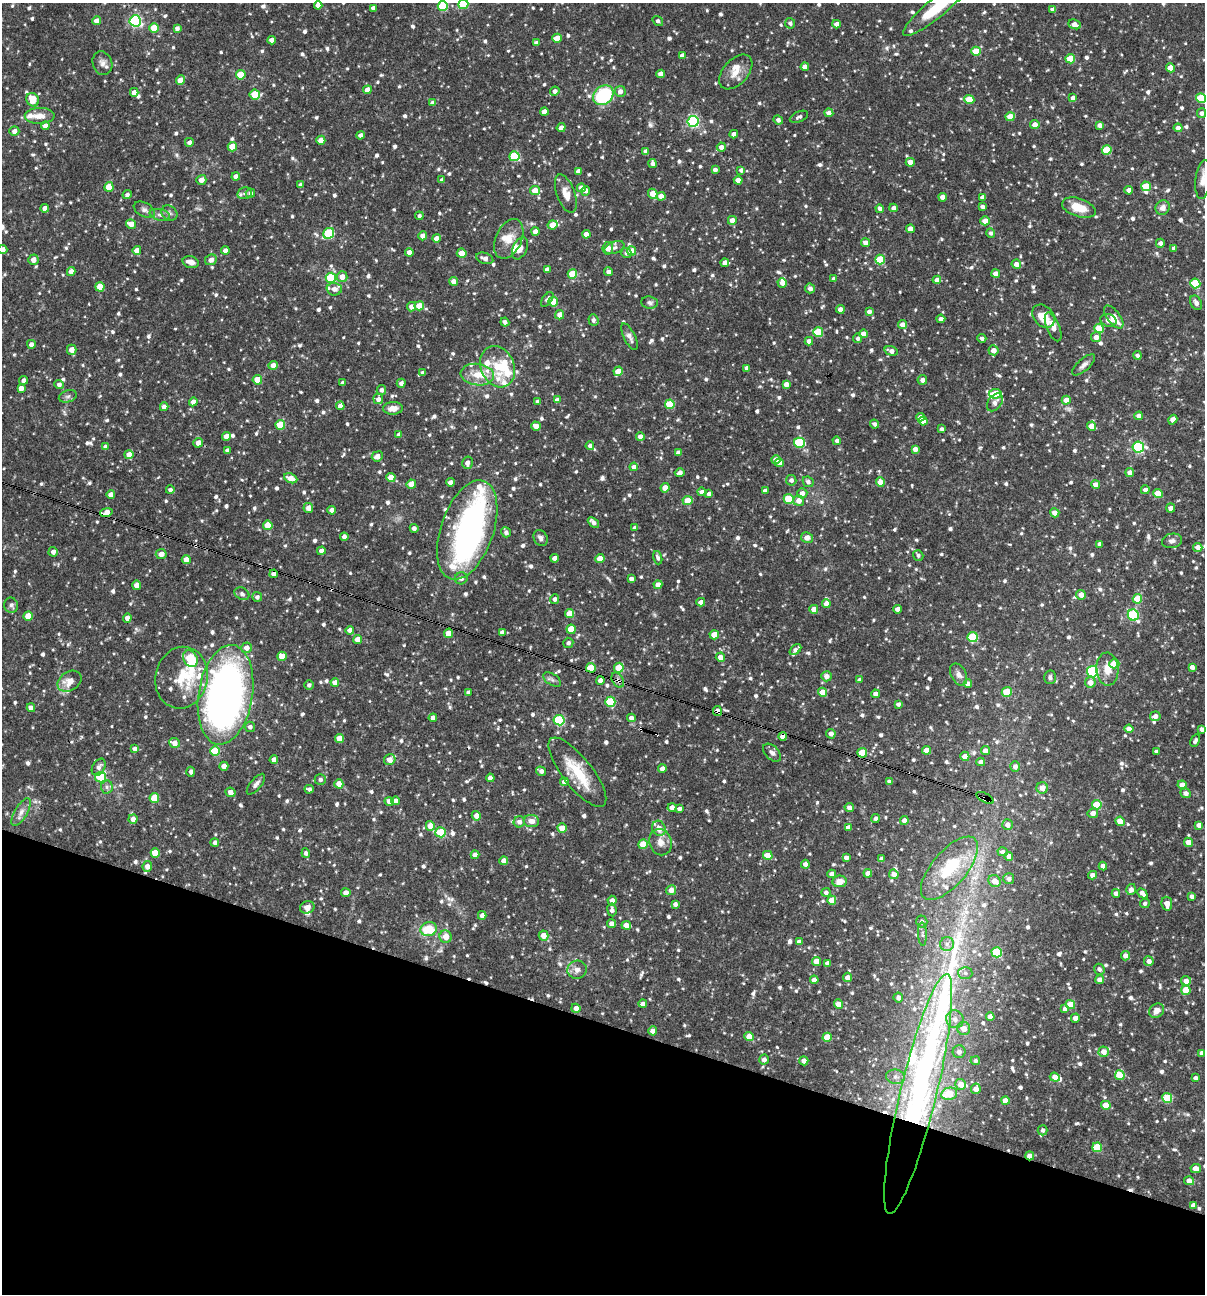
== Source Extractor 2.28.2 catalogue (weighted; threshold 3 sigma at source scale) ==
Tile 15 of 4 x 4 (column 3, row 4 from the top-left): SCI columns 2657-3859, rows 1-1292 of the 5187 x 5169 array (HDU 1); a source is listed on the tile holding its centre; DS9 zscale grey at full resolution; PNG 1207 x 1296 px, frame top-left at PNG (2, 3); each listed source drawn as its Kron ellipse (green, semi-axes under 4 px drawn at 4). Shown black and unused: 21% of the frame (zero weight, under 3 of 4 exposures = <1% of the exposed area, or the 3 px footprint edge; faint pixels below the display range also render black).
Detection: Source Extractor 2.28.2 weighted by HDU 2 'WHT'; one run over the whole footprint, this tile lists its part. Background 0.0982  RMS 0.004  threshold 0.018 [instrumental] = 3 sigma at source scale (4.5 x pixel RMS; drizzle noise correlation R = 1.50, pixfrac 1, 0.05/0.05 arcsec/px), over >= 5 px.
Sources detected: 1111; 1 inside a brighter object's white glare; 10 cosmic-ray / hot-pixel residue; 1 long thin detection or spike segment (spike, bleed or trail) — neither listed nor drawn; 32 inside a brighter listed object's ellipse — not listed separately; of the other 1067, all 500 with FLUX_AUTO >= 1.12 (the completeness limit of this list) listed and drawn (567 fainter detections not listed), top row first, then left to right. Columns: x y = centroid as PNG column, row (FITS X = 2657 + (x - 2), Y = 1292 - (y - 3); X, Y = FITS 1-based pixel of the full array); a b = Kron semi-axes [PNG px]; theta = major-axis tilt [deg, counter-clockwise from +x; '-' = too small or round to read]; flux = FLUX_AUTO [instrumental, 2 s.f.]
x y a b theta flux
463 4 5 5 - 16
318 5 4 4 - 2.4
443 6 5 5 - 22
937 7 43 9 40 19
373 8 4 4 - 1.7
1053 10 4 4 - 2.5
97 21 4 4 - 3.2
135 21 6 5 - 58
658 21 5 4 - 1.3
790 23 5 5 - 1.1
836 24 4 4 - 2.4
1075 24 6 4 -22 2.8
154 28 5 4 - 10
177 28 4 4 - 1.4
557 38 4 4 - 5.3
272 40 4 4 - 2.8
536 43 4 3 - 1.4
976 51 4 4 - 10
682 55 4 4 - 1.9
1070 59 5 4 - 11
102 63 12 9 -71 2.3
805 67 4 4 - 3.3
1170 68 4 4 - 6
736 72 20 12 48 5.4
661 74 4 4 - 2.6
241 75 5 4 - 11
180 80 5 4 - 4.7
367 90 4 4 - 3.5
555 91 4 4 - 1.7
620 91 5 5 - 2
134 92 4 4 - 2.5
255 94 5 5 - 14
603 95 11 9 42 28
1073 98 4 4 - 2.3
1201 98 5 5 - 15
969 99 5 4 - 8.9
33 100 7 6 - 6.3
433 103 4 4 - 2.4
544 112 4 4 - 3.3
829 113 4 4 - 2
1201 113 5 4 - 1.4
40 116 15 8 1 3.6
799 117 10 5 24 1.2
1010 117 4 4 - 7.6
778 120 5 4 - 1.5
693 121 5 5 - 54
1035 125 4 4 - 2.7
1100 125 4 4 - 2.2
45 126 4 4 - 2.2
561 128 5 4 - 2
1178 128 4 4 - 2.6
14 131 5 5 - 2.1
734 134 4 4 - 2.7
360 135 4 4 - 1.7
321 140 4 4 - 3.9
189 142 4 4 - 1.4
232 147 4 4 - 7.1
721 147 4 4 - 2
1107 150 5 4 - 14
646 152 4 4 - 1.8
514 156 5 5 - 22
910 162 4 4 - 3.8
652 164 4 4 - 1.7
715 170 4 4 - 1.7
741 170 4 4 - 1.3
579 171 4 4 - 2.7
236 176 4 4 - 2.2
201 180 5 4 - 2.7
442 180 4 4 - 1.3
738 180 4 4 - 3.7
1203 180 19 7 84 3.6
301 185 4 4 - 1.8
1146 186 5 4 - 9
109 187 5 4 - 8.6
581 188 4 4 - 3
1129 190 4 4 - 2.7
535 191 5 4 - 6.4
586 191 5 4 - 1.8
245 193 7 5 15 1.4
250 193 5 4 - 1.7
566 194 20 9 -70 3.9
653 194 5 4 - 5.5
127 195 4 4 - 1.3
661 196 4 4 - 3.3
943 197 4 4 - 3.2
983 197 4 4 - 2.7
982 207 4 3 - 1.4
45 208 4 4 - 2.5
894 208 4 4 - 2
1079 208 17 9 -19 7.6
1163 208 7 7 - 2.3
880 209 4 4 - 1.3
144 210 11 7 -29 1.5
169 213 8 7 - 1.3
160 215 10 5 -14 1.4
419 216 4 4 - 1.2
732 220 4 4 - 3.4
985 221 4 4 - 4.3
131 224 5 4 - 3.7
553 225 5 4 - 6.8
910 229 4 4 - 4
535 231 4 4 - 2.6
329 233 6 5 - 27
991 233 5 4 - 1.2
586 234 4 4 - 3
423 236 4 4 - 2.8
436 238 4 4 - 2.7
509 239 21 13 66 5.6
866 243 4 4 - 2.5
1160 243 4 4 - 1.7
520 248 12 7 65 2.3
608 248 6 5 - 3
614 248 10 6 20 1.3
1174 248 4 4 - 1.6
3 249 4 4 - 2.5
137 250 4 4 - 3
225 251 4 4 - 2.5
632 251 4 4 - 6.1
409 252 4 4 - 2.5
462 253 5 4 - 6.3
626 253 5 5 - 1.2
485 258 9 5 -18 2.3
880 259 5 5 - 15
33 260 5 5 - 2.5
211 260 6 5 - 2.5
191 262 8 5 -15 2.9
725 263 4 4 - 2.5
1016 264 5 4 - 2.7
547 270 4 4 - 3.1
71 272 4 4 - 2.7
608 272 4 4 - 1.4
996 273 4 4 - 2.7
572 274 5 4 - 11
342 277 5 5 - 3
331 278 5 5 - 25
834 278 4 4 - 1.4
937 280 4 4 - 2.4
454 281 4 4 - 2.6
782 283 5 4 - 2.2
1195 283 5 5 - 15
100 287 4 4 - 5.6
810 288 5 5 - 1.6
334 289 7 6 - 2.3
547 299 8 4 54 1.3
553 301 5 4 - 8
650 302 8 6 -7 1.2
1196 303 8 5 -63 1.4
419 306 5 4 - 7.2
412 307 5 4 - 2.9
840 309 4 4 - 2.4
869 312 4 4 - 1.7
560 315 5 4 - 2.9
1043 316 13 9 -48 7.7
1114 317 14 6 -53 5.2
941 319 4 4 - 1.8
593 320 6 5 - 1.2
1108 320 8 6 -20 1.8
505 322 4 4 - 1.4
902 325 4 4 - 3
1053 327 15 6 -67 3.1
1099 328 5 4 - 13
818 332 5 5 - 15
863 334 4 4 - 2.9
629 337 14 5 -63 1.9
1096 337 5 5 - 2.4
858 338 5 4 - 1.3
982 338 4 4 - 1.1
809 341 4 4 - 1.7
31 344 4 4 - 1.5
72 350 5 4 - 3.2
994 350 5 5 - 3.1
891 351 7 4 -17 2.3
1137 355 4 4 - 1.2
273 365 5 4 - 2.9
1084 365 14 6 41 1.8
497 367 21 16 -65 11
747 368 4 4 - 2
618 371 5 4 - 6.1
422 373 4 4 - 1.1
477 375 16 10 -7 6.4
23 380 4 4 - 1.5
257 380 4 4 - 7.7
922 380 5 4 - 1.5
343 383 4 4 - 1.8
401 383 4 4 - 1.6
59 384 5 4 - 1.8
786 384 4 4 - 2.6
21 388 4 4 - 2.8
381 390 5 4 - 1.5
995 394 6 5 - 7.9
68 396 9 6 18 1.2
378 399 5 5 - 1.8
557 400 4 4 - 2.4
1066 400 4 4 - 4.1
193 402 4 4 - 2.2
538 402 4 4 - 1.6
995 402 10 6 53 2.1
670 404 5 5 - 14
340 406 4 4 - 3
164 407 4 4 - 2.7
393 408 10 6 2 3.2
1139 416 4 4 - 2.5
920 417 4 4 - 2.7
1173 420 5 4 - 2.7
923 421 4 4 - 2.7
874 424 4 4 - 1.1
280 425 5 5 - 12
536 426 5 4 - 3.3
1091 426 4 4 - 4.5
942 429 4 3 - 1.2
399 435 4 4 - 2.5
226 436 4 4 - 3.3
640 437 4 4 - 2.9
837 441 4 4 - 1.7
198 443 5 4 - 3.1
799 443 5 5 - 26
590 446 4 4 - 1.3
106 447 4 4 - 1.9
1138 447 6 5 - 49
915 449 4 4 - 2.4
227 450 4 4 - 1.3
678 453 4 4 - 1.9
129 454 4 4 - 3.2
377 456 5 5 - 2.8
776 460 4 4 - 2.7
467 463 6 5 - 1.8
779 463 4 4 - 2.6
634 467 4 4 - 2.3
1130 472 4 4 - 2.6
680 473 5 4 - 2
391 477 4 4 - 6.4
291 478 7 4 -24 3.6
791 480 5 5 - 1.6
450 482 4 4 - 2
808 482 6 5 - 1.4
880 482 5 4 - 4.2
411 484 4 4 - 5.8
1096 484 4 4 - 2.7
665 488 4 4 - 4.1
170 490 4 4 - 1.2
1145 490 4 4 - 1.7
765 491 4 4 - 1.5
702 492 4 4 - 1.9
802 493 5 5 - 2.5
1158 493 5 4 - 7.5
709 494 4 4 - 1.8
111 495 4 4 - 2.8
789 499 5 5 - 16
687 501 5 4 - 6.5
799 501 5 5 - 3
308 508 5 5 - 2.5
1170 508 4 4 - 1.6
332 510 4 4 - 2.7
106 512 6 4 12 3.7
1055 513 5 4 - 2.5
593 522 6 4 -40 1.8
268 525 5 4 - 7.3
414 528 4 4 - 1.5
635 528 4 4 - 1.3
467 530 52 26 71 110
506 532 5 4 - 1.1
344 537 4 4 - 2.1
541 538 8 6 -59 1.6
807 538 6 5 - 3.2
1172 541 10 7 10 1.7
1100 544 4 4 - 1.6
1198 547 4 4 - 2.7
321 551 4 4 - 2.5
53 552 5 4 - 1.8
161 554 5 5 - 3.3
918 555 5 5 - 1.1
555 558 4 4 - 2.5
658 558 7 4 -73 1.1
186 559 4 4 - 2.7
600 559 4 4 - 5.1
274 574 4 4 - 2.2
461 578 6 6 - 1.3
631 579 4 4 - 1.5
137 585 5 4 - 3.6
658 585 4 4 - 2.9
242 594 8 6 -30 1.1
1081 595 5 5 - 2.7
257 597 5 5 - 1.3
554 599 5 4 - 1.5
1137 599 5 4 - 8.9
701 602 4 4 - 2.5
826 603 4 4 - 3.1
11 605 7 7 - 1.2
814 609 4 4 - 3.9
898 609 4 4 - 2.5
570 614 4 4 - 6.6
1133 615 6 5 - 35
28 616 5 4 - 7.3
127 618 4 4 - 2.3
571 629 4 4 - 9.2
350 630 4 4 - 2.6
502 632 4 4 - 1.8
449 633 4 4 - 6.9
714 635 4 4 - 6.2
973 637 5 5 - 23
358 640 4 4 - 4.9
568 643 5 5 - 1.1
247 648 5 5 - 2.6
795 650 7 4 42 1.9
282 656 5 4 - 7.1
720 657 5 4 - 2.7
190 659 9 6 -59 22
1114 664 5 4 - 8.5
1192 667 4 4 - 2
591 668 5 4 - 9
619 668 5 4 - 11
1107 669 16 11 -86 5.6
1092 672 5 5 - 41
959 674 12 7 -63 2.1
826 676 5 5 - 2.5
1050 677 7 6 - 1.2
181 678 31 26 77 15
552 680 10 5 -32 1.2
600 680 4 4 - 2.9
618 680 8 5 -58 1.4
859 680 4 3 - 1.5
70 681 13 9 33 5.4
335 682 4 4 - 2.3
1090 682 5 5 - 2.9
968 684 4 4 - 2.7
309 685 4 4 - 1.2
468 692 4 3 - 1.3
823 692 4 4 - 5.8
1007 692 5 5 - 10
875 694 4 4 - 2.4
225 695 50 27 81 230
610 702 5 5 - 19
898 704 4 3 - 1.3
31 708 4 4 - 2.3
717 711 5 4 - 2.3
1155 716 5 5 - 2.2
433 718 4 4 - 2.7
631 718 4 4 - 2.3
559 720 5 5 - 30
250 727 5 5 - 1.4
1129 729 4 4 - 2.9
1201 729 4 3 - 1.3
831 734 5 4 - 2.1
783 736 4 4 - 2.6
340 738 4 4 - 6.2
1195 741 7 4 62 1.2
174 743 5 4 - 2.9
134 749 4 4 - 1.5
926 750 4 4 - 3.8
215 751 5 5 - 16
985 751 4 4 - 2.4
1156 751 4 4 - 1.1
772 753 11 6 -45 1.6
862 753 5 4 - 11
965 756 5 4 - 2.7
274 760 4 4 - 2.6
390 760 6 5 - 3.5
981 762 4 4 - 2.1
224 766 4 4 - 2.9
99 767 9 6 61 1.7
1015 767 5 5 - 2
662 769 4 4 - 2.7
541 771 5 4 - 1.6
191 772 5 4 - 1.3
577 772 42 15 -52 15
101 777 5 5 - 16
490 778 4 4 - 2.8
320 779 5 5 - 1.2
564 782 4 4 - 2.1
889 782 4 4 - 1.6
256 784 13 5 50 1.7
339 784 4 4 - 4.4
1182 785 4 4 - 3.3
107 787 6 6 - 1.1
1042 788 6 5 - 3.2
309 789 4 4 - 1.3
230 792 5 4 - 2.7
1186 793 5 5 - 2
154 798 5 5 - 11
985 798 9 4 -28 2.9
389 801 4 4 - 2.5
395 801 4 4 - 2.2
1097 805 5 4 - 13
672 808 4 4 - 2.5
849 808 5 4 - 1.8
679 809 4 4 - 1.3
21 812 16 6 59 2.3
1093 813 5 5 - 2.2
476 816 5 4 - 2.7
133 819 5 4 - 2.8
875 819 4 4 - 1.4
531 821 7 6 - 2.6
904 821 4 4 - 2.5
1120 821 5 4 - 6.4
519 822 6 5 - 1.9
1008 825 5 5 - 2.1
1199 825 4 4 - 2.6
430 826 5 4 - 5.4
562 828 4 4 - 5.9
659 828 8 6 -61 3.1
848 828 4 4 - 2.5
441 832 5 5 - 17
660 842 13 11 -70 3.4
1188 842 5 4 - 3
215 843 4 4 - 1.3
643 844 5 4 - 9.1
1003 852 5 4 - 1.3
155 853 5 4 - 8.1
306 853 5 4 - 1.3
475 855 4 4 - 2.8
768 855 5 4 - 5.8
1009 856 4 4 - 2.2
846 858 4 4 - 1.8
882 859 4 4 - 2.2
504 861 4 4 - 2.4
805 864 4 4 - 2.3
147 866 5 4 - 2.3
1103 866 4 4 - 2.4
949 868 39 17 49 23
868 873 4 4 - 3.1
832 874 4 4 - 2.3
894 874 5 4 - 2.6
1092 875 4 4 - 2.4
1009 879 5 5 - 1.4
839 881 7 5 7 3.8
995 881 6 5 - 4.1
671 890 5 5 - 3.5
1131 890 5 5 - 2.1
826 892 5 4 - 1.3
346 893 4 4 - 2.7
1116 893 4 4 - 2
1142 893 6 4 -44 1.9
1192 896 4 4 - 1.5
832 900 4 4 - 6
612 901 5 4 - 2.4
1145 903 5 4 - 1.2
675 904 4 4 - 1.5
1167 904 7 5 -79 3.6
307 907 7 6 - 2.1
612 910 6 4 -83 1.5
482 915 4 4 - 2.4
922 922 6 5 - 1.6
612 924 4 4 - 2.5
626 925 5 4 - 3.9
429 929 8 7 - 13
922 934 12 4 -88 1.1
544 936 5 4 - 4.1
446 937 6 6 - 4.3
799 942 4 4 - 2.5
947 944 7 7 - 1.7
997 952 5 5 - 21
1125 956 5 4 - 2.4
817 961 4 4 - 5.4
1149 961 5 4 - 2.1
827 963 4 4 - 1.6
1099 969 5 5 - 1.4
577 970 9 9 - 2.1
965 973 7 6 - 1.4
847 977 5 4 - 2.6
814 980 4 4 - 2.4
1100 980 4 4 - 2.8
1186 981 5 4 - 2.8
1186 990 5 4 - 8.7
898 998 5 4 - 1.7
643 1004 4 4 - 2.5
838 1004 5 4 - 3.4
1070 1005 5 4 - 8.8
576 1008 4 4 - 2.5
1065 1009 4 4 - 1.7
1157 1011 8 6 42 2.8
990 1017 4 4 - 3.6
1075 1018 4 4 - 2.3
955 1019 9 8 - 2.7
964 1029 6 6 - 3.5
653 1031 4 4 - 3.7
749 1036 4 4 - 4.1
827 1037 4 4 - 8.4
959 1052 6 6 - 1.9
1104 1052 5 5 - 3.2
1202 1053 4 4 - 1.9
764 1060 5 5 - 1.7
804 1061 4 4 - 2.5
975 1061 5 4 - 1.1
1120 1075 5 4 - 10
895 1077 9 7 -8 1.7
1055 1077 5 4 - 4.1
1196 1078 4 4 - 1.4
961 1084 5 5 - 4.2
976 1089 5 5 - 3.2
918 1094 123 18 76 230
949 1094 8 6 13 9.7
1167 1098 5 5 - 17
1005 1101 4 4 - 5.1
1106 1105 5 4 - 6.3
1043 1130 5 5 - 1.4
1097 1147 5 5 - 14
1030 1156 4 4 - 2.8
1196 1169 5 4 - 3.2
1189 1181 5 4 - 2.9
1193 1205 4 4 - 2.4
Overlapping masked pixels (flux is a lower limit): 12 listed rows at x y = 106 512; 467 530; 274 574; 591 668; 618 680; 225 695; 717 711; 783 736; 862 753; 985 798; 918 1094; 1030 1156
Isophote crosses this tile's border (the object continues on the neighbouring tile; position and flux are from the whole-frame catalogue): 6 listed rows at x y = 463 4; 443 6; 937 7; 1201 98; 1203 180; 3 249